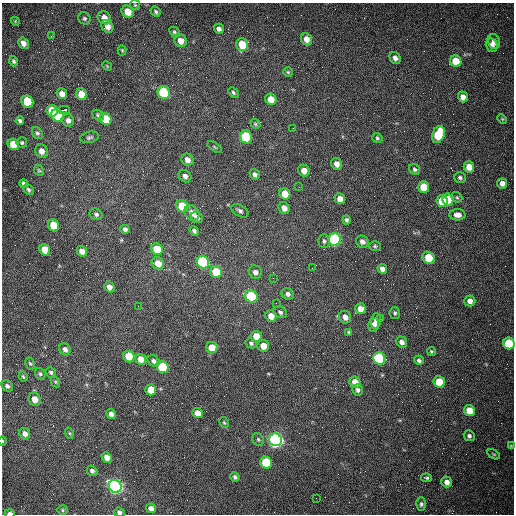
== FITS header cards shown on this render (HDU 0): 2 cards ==
NAXIS1  =                  512 /fastest changing axis
NAXIS2  =                  512 /next to fastest changing axis

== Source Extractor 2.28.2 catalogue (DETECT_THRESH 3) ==
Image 512 x 512 px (HDU 0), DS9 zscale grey, 1 PNG px = 1 image px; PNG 516 x 516 px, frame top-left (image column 1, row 512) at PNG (2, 3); each listed source drawn as its Kron ellipse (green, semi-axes under 4 px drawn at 4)
Background 1530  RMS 23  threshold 69.2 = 3 sigma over >= 5 px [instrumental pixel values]
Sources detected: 158; all 158 listed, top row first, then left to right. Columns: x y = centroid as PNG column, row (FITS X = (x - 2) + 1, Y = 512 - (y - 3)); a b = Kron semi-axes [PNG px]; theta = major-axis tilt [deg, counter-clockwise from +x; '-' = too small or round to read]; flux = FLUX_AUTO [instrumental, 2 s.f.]
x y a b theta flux
135 5 5 5 - 2000
128 12 6 5 - 22000
156 12 5 4 - 3100
84 18 6 5 - 3100
104 18 7 6 - 14000
15 21 4 3 - 1400
107 26 6 5 - 9800
219 29 5 4 - 5200
174 32 6 4 -48 2500
51 36 3 3 - 1500
307 39 6 5 - 12000
181 41 6 6 - 13000
494 41 7 6 - 8800
23 43 6 5 - 8800
242 45 6 5 - 40000
492 45 7 6 - 7600
122 50 5 4 - 1900
395 58 6 5 - 6800
14 61 5 4 - 3000
456 61 6 5 - 33000
107 66 5 4 - 1400
288 72 5 5 - 2200
233 92 6 4 -46 3100
164 93 6 6 - 150000
62 94 5 5 - 11000
81 94 6 5 - 22000
463 97 5 5 - 8500
271 99 6 5 - 21000
27 102 6 5 - 65000
64 110 5 2 - 9100
52 111 6 5 - 43000
57 115 6 6 - 110000
98 115 6 4 -36 3100
106 119 6 5 - 49000
502 119 5 4 - 1600
68 120 6 5 - 6500
20 121 4 3 - 3300
255 124 5 4 - 2100
293 128 2 2 - 930
37 133 6 5 - 3100
438 134 9 6 70 69000
89 137 9 5 12 3800
246 137 6 6 - 110000
377 138 5 4 - 2800
22 143 5 5 - 2600
13 144 6 5 - 31000
215 147 8 3 -34 1900
41 151 7 6 - 10000
187 160 6 5 - 8800
337 164 6 5 - 9200
469 167 6 5 - 16000
415 169 6 5 - 3400
39 170 6 4 -65 2100
304 170 6 5 - 11000
255 174 6 4 -55 5200
185 176 7 5 -45 5600
460 178 6 5 - 3600
502 183 5 5 - 7900
24 184 4 4 - 4500
299 187 2 2 - 1000
424 187 6 5 - 39000
29 190 6 4 -45 2900
285 194 6 5 - 25000
457 197 6 5 - 2400
340 199 5 5 - 11000
448 199 6 5 - 49000
442 201 6 5 - 40000
182 206 6 5 - 43000
284 208 6 5 - 11000
240 211 9 5 -32 5000
192 213 8 7 - 13000
96 214 7 5 -28 3600
457 215 8 5 -3 9000
197 217 6 5 - 5200
346 220 5 4 - 2900
54 225 6 5 - 36000
125 229 5 4 - 4200
194 231 5 4 - 3500
335 239 6 6 - 280000
324 241 7 5 -88 3500
362 242 6 6 - 6500
375 246 6 5 - 2700
157 249 6 5 - 41000
45 250 6 5 - 32000
82 251 6 4 -43 11000
429 258 7 5 -44 45000
203 262 6 6 - 200000
158 263 6 6 - 16000
312 268 2 2 - 720
382 269 5 4 - 8400
216 272 6 5 - 51000
255 272 7 6 - 7100
273 278 2 2 - 810
109 287 5 5 - 7300
288 294 6 5 - 5200
251 296 6 6 - 110000
470 301 5 5 - 8500
276 303 3 2 - 1200
138 306 2 2 - 580
360 309 5 5 - 11000
280 312 7 5 -28 3400
395 313 6 5 - 3000
271 316 6 5 - 16000
345 317 6 6 - 8400
381 319 2 2 - 1200
376 321 8 5 86 5900
374 325 7 5 76 8800
349 332 4 3 - 2400
256 336 6 5 - 26000
402 342 6 5 - 7300
251 343 6 5 - 2900
509 343 6 5 - 79000
263 346 6 5 - 16000
212 348 6 5 - 21000
65 349 6 5 - 6100
431 351 5 4 - 2200
129 356 6 5 - 50000
379 358 6 6 - 170000
141 359 5 5 - 17000
419 360 5 4 - 3800
153 361 6 5 - 4900
30 363 6 4 -61 2200
163 367 6 5 - 99000
51 372 5 4 - 2900
40 374 6 5 - 2900
23 376 5 3 - 1900
55 382 6 4 -59 1800
355 382 6 5 - 21000
439 382 6 5 - 49000
7 386 6 5 - 4000
151 390 5 5 - 28000
358 390 6 5 - 4600
35 399 7 6 - 13000
469 410 5 5 - 26000
198 413 5 5 - 13000
111 414 5 4 - 7800
224 422 6 4 -62 1900
69 433 6 3 -70 1900
25 434 6 5 - 8600
469 436 6 5 - 3600
258 439 7 5 -57 2900
275 440 6 6 - 730000
2 441 5 3 - 1400
511 446 4 3 - 1500
494 454 7 4 -32 2000
107 457 5 4 - 13000
266 463 6 5 - 92000
92 471 5 5 - 4200
235 477 5 4 - 3500
426 478 5 3 - 2700
447 482 5 5 - 8600
115 486 7 6 - 590000
316 498 2 2 - 3600
421 504 6 4 88 3100
151 508 5 4 - 8700
63 510 5 5 - 2200
119 512 5 4 - 5000
10 513 5 2 - 9600
At the frame edge (FLAGS 8, measured only in part): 4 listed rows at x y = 509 343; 2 441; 119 512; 10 513